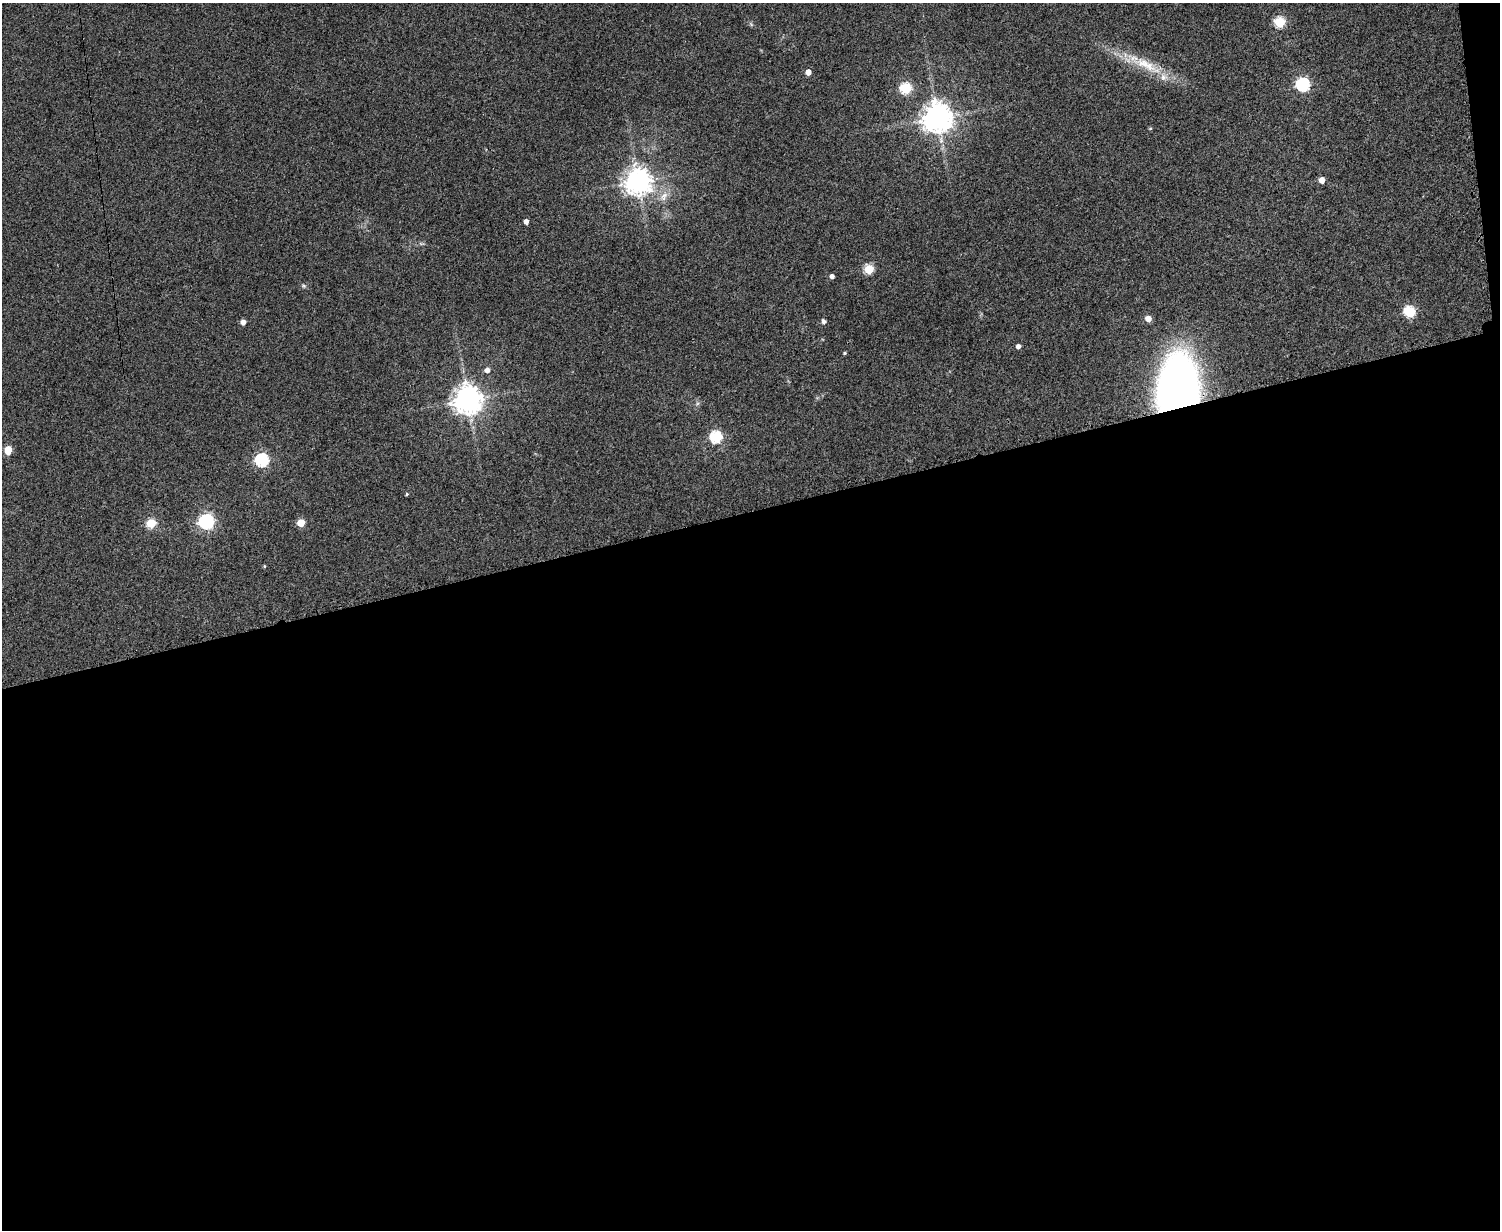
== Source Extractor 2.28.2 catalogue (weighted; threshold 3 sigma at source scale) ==
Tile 12 of 3 x 4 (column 3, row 4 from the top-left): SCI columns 3158-4655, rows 4-1231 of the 4918 x 4927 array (HDU 1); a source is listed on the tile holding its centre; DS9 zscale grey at full resolution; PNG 1502 x 1232 px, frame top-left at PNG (2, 3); no overlay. Shown black and unused: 59% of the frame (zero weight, under 3 of 4 exposures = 2% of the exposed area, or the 3 px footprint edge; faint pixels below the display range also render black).
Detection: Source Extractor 2.28.2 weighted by HDU 2 'WHT'; one run over the whole footprint, this tile lists its part. Background 0.0787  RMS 0.0057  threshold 0.0256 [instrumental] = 3 sigma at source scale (4.5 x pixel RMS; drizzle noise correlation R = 1.50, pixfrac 1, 0.05/0.05 arcsec/px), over >= 5 px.
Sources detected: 33; all 33 listed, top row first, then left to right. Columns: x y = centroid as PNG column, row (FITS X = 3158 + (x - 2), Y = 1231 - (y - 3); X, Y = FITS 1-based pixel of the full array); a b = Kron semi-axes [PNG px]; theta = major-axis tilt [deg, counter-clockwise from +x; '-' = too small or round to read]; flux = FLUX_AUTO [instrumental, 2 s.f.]
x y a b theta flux
1280 22 6 5 - 43
751 24 8 4 -46 0.99
1146 65 59 13 -27 24
808 72 4 4 - 5.5
1303 84 6 6 - 100
906 88 6 6 - 46
938 118 9 9 - 800
1150 128 5 3 - 0.57
1322 180 5 4 - 6
638 181 9 8 - 610
664 196 16 9 57 5.8
526 221 4 4 - 3.3
421 244 8 3 -18 0.94
869 269 5 5 - 31
832 276 4 4 - 2.6
304 286 7 5 -35 0.98
1410 312 6 5 - 56
1148 319 5 5 - 7.1
824 321 6 5 - 1.6
243 322 4 4 - 3.9
1018 346 4 4 - 2.6
844 353 4 3 - 0.78
487 370 5 5 - 3.2
1178 390 39 26 80 480
468 400 9 9 - 750
716 437 6 6 - 67
8 450 6 5 - 15
262 460 6 6 - 91
407 494 5 3 - 0.68
206 521 6 6 - 160
151 523 5 5 - 34
301 523 5 5 - 17
264 566 4 4 - 0.54
Overlapping masked pixels (flux is a lower limit): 1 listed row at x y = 1178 390